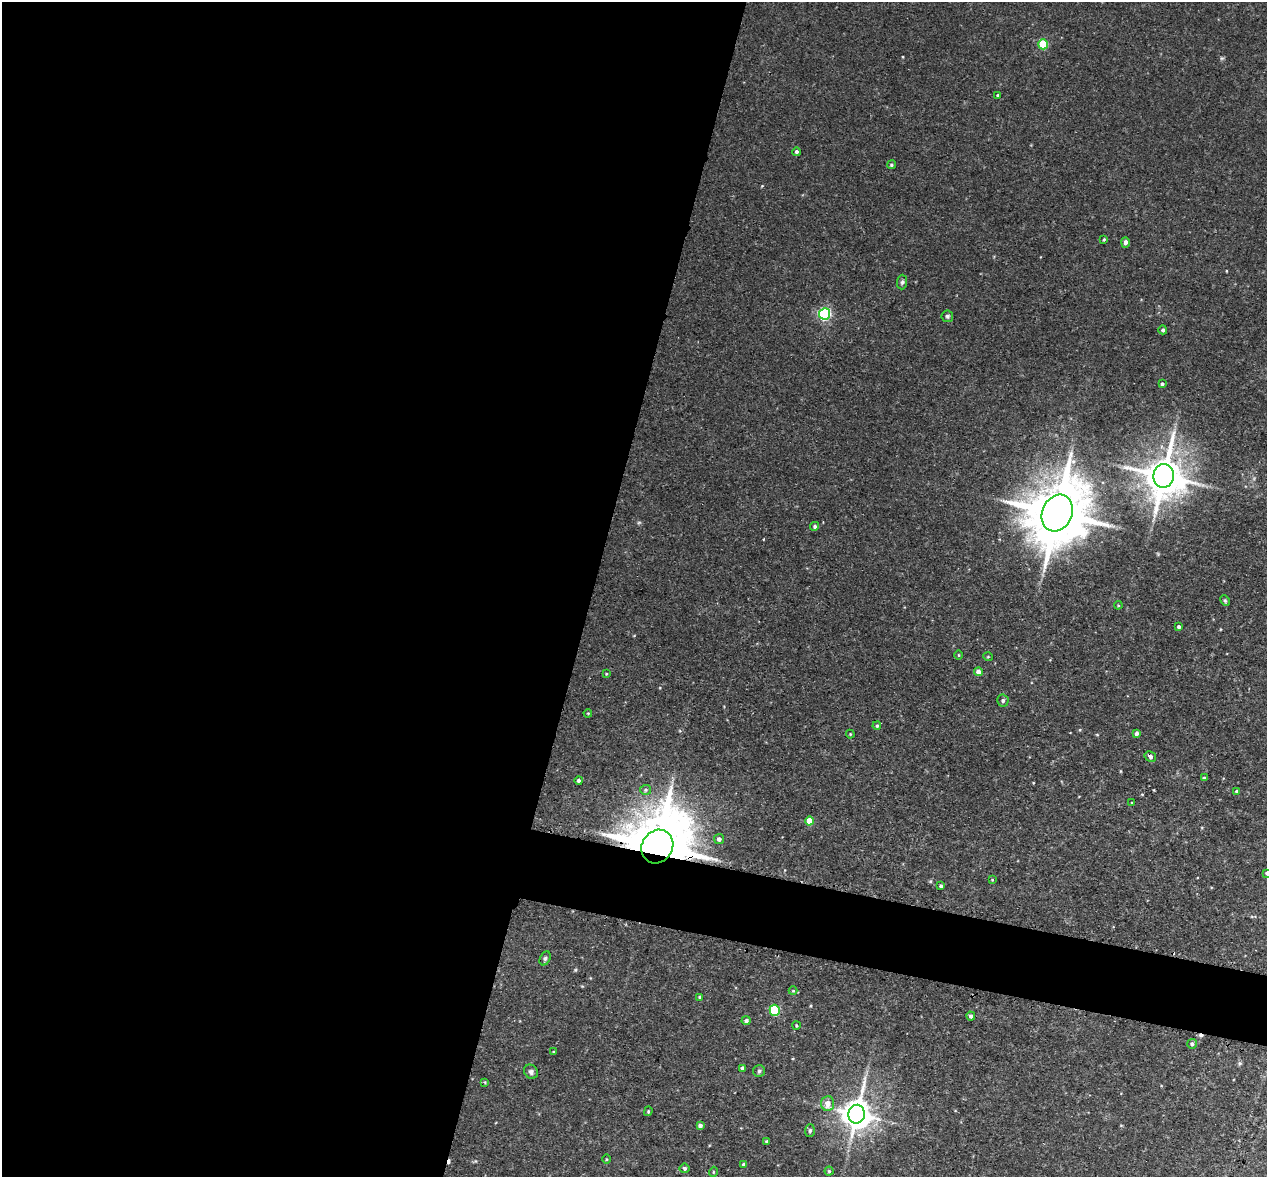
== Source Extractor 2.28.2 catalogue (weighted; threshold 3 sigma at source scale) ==
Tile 5 of 4 x 4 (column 1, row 2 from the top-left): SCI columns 2-1266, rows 2617-3791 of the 5067 x 5109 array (HDU 1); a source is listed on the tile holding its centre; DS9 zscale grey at full resolution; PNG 1269 x 1179 px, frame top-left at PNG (2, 2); each listed source drawn as its Kron ellipse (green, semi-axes under 4 px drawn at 4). Shown black and unused: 50% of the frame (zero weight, under 3 of 4 exposures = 2% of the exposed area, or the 3 px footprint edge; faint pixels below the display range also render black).
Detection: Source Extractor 2.28.2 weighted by HDU 2 'WHT'; one run over the whole footprint, this tile lists its part. Background 0.043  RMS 0.0066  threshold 0.0296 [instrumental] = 3 sigma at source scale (4.5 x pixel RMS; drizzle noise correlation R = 1.50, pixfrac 1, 0.05/0.05 arcsec/px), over >= 5 px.
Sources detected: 64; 2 cosmic-ray / hot-pixel residue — neither listed nor drawn; the other 62 listed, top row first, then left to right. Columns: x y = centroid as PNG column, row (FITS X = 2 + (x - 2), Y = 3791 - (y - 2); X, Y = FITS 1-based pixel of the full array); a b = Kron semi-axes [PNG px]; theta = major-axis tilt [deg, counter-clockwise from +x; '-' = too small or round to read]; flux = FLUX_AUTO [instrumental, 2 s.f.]
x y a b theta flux
1043 44 5 5 - 26
998 95 4 3 - 0.8
796 152 4 4 - 1.5
891 165 4 4 - 1
1104 239 3 3 - 0.68
1125 242 5 4 - 2.7
902 282 7 5 88 1.3
825 314 6 5 - 99
947 316 6 5 - 1.3
1163 330 4 4 - 1.3
1162 384 4 4 - 1.2
1164 476 12 10 82 2000
1057 513 19 15 66 5000
815 526 5 4 - 1.4
1225 601 5 4 - 0.91
1118 605 4 3 - 0.54
1179 627 3 3 - 1.4
958 655 5 3 - 0.57
988 657 5 3 - 0.53
978 672 4 4 - 4.3
606 674 4 2 - 0.48
1003 701 6 6 - 1.6
588 713 4 3 - 0.54
877 726 4 3 - 0.88
1136 733 4 3 - 1.9
850 734 4 4 - 0.61
1150 756 6 5 - 1.9
1204 778 3 3 - 1.1
579 780 4 4 - 1.4
645 790 5 5 - 1.1
1236 791 4 4 - 0.83
1132 803 4 2 - 0.43
809 821 4 4 - 9.8
719 839 5 5 - 2.2
657 847 17 15 56 5500
1266 873 3 3 - 0.43
992 880 3 3 - 0.46
941 886 4 3 - 1
545 958 7 5 63 1.3
793 991 4 4 - 0.59
699 997 3 3 - 0.66
775 1010 5 5 - 42
971 1016 4 4 - 1.8
746 1021 4 4 - 1.6
796 1025 4 3 - 0.71
1192 1044 5 4 - 1.4
553 1052 4 3 - 0.56
742 1068 3 3 - 0.99
759 1071 6 6 - 1.2
531 1072 7 6 - 1.8
485 1082 4 3 - 0.52
828 1103 7 6 - 5.7
648 1111 5 4 - 0.73
857 1114 9 8 - 1000
700 1126 4 4 - 2
810 1130 6 5 - 1.3
767 1141 3 3 - 0.91
606 1159 4 3 - 0.6
743 1164 4 3 - 0.81
685 1168 5 5 - 1.3
829 1171 4 4 - 0.88
713 1172 5 3 - 0.56
Overlapping masked pixels (flux is a lower limit): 2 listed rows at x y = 1164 476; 657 847
Isophote crosses this tile's border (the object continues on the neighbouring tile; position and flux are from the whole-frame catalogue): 1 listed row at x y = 1266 873